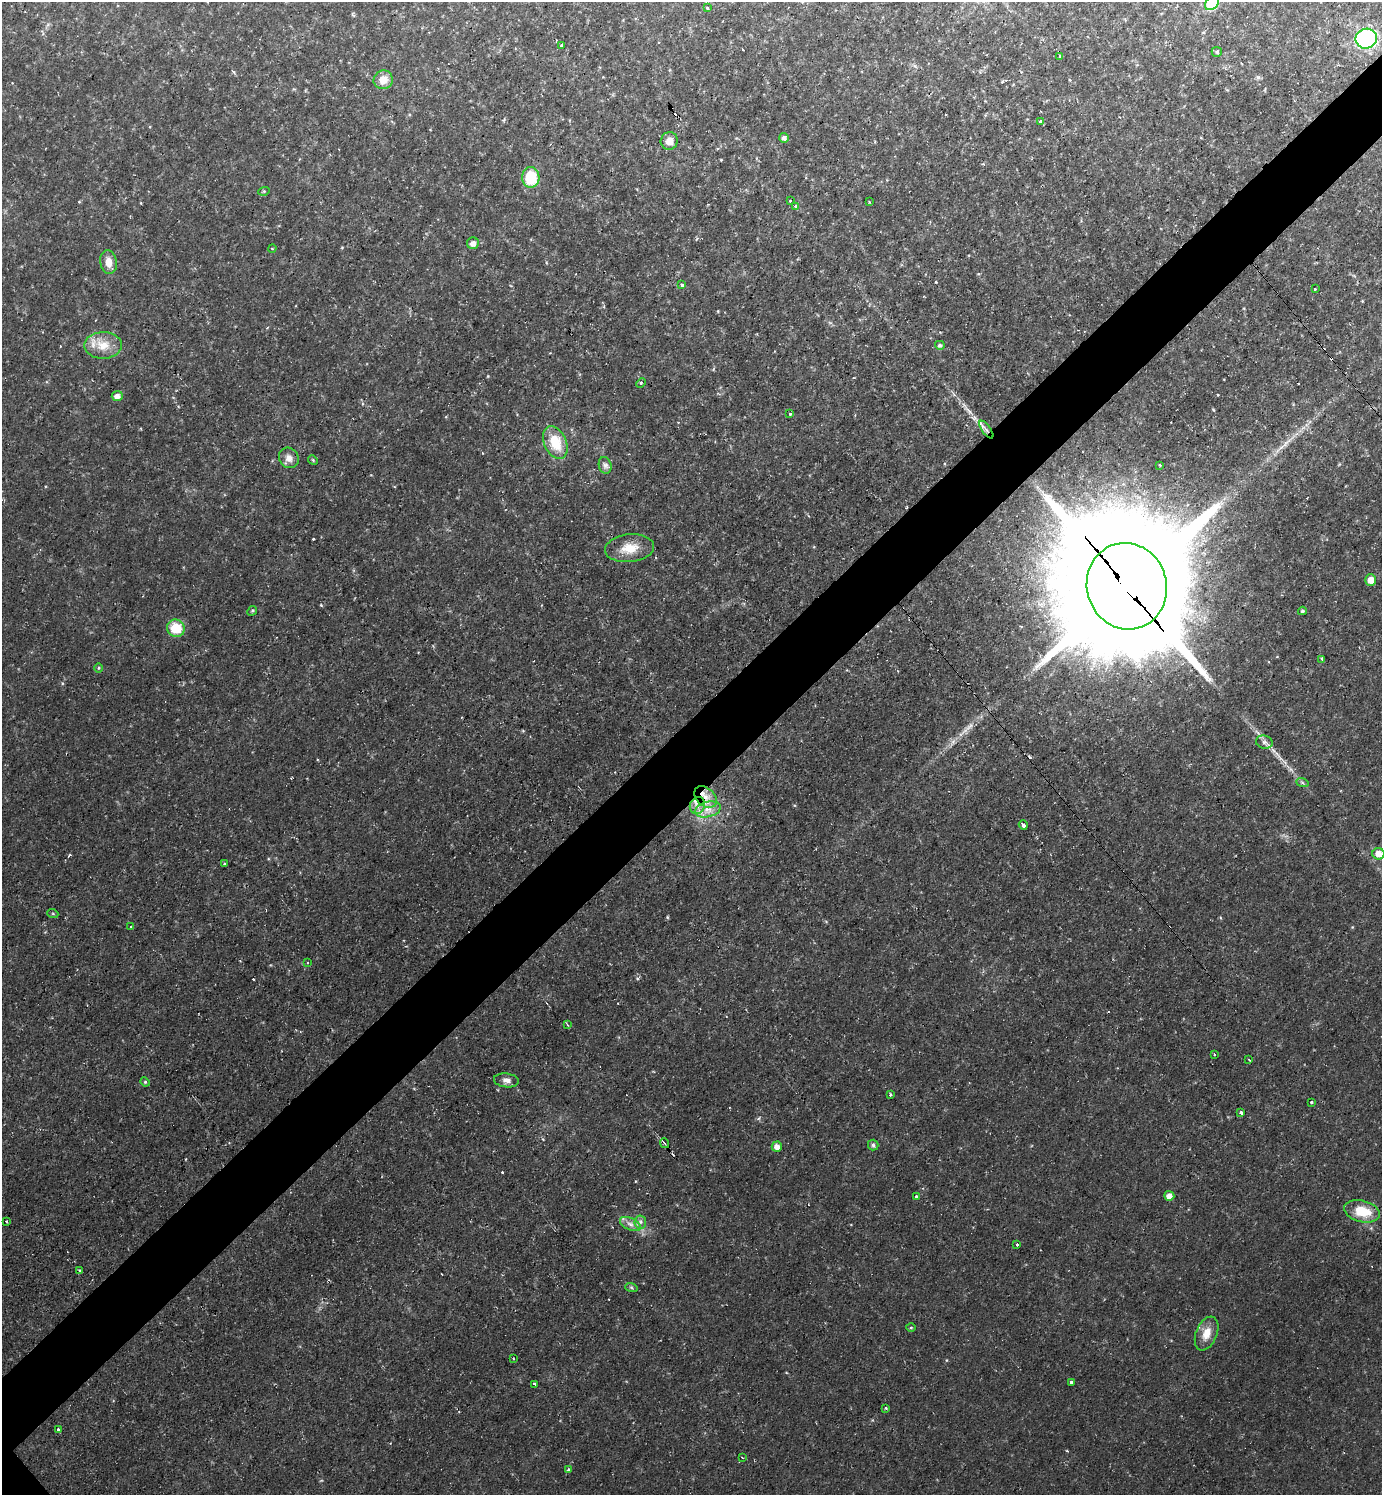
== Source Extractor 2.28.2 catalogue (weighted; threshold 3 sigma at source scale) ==
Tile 10 of 4 x 4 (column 2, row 3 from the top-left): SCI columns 1536-2915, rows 1494-2986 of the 5971 x 5973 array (HDU 1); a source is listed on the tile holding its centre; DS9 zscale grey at full resolution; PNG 1384 x 1497 px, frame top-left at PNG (2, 2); each listed source drawn as its Kron ellipse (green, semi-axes under 4 px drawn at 4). Shown black and unused: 6% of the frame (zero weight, under 2 of 3 exposures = <1% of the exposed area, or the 3 px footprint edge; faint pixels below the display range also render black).
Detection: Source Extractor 2.28.2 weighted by HDU 2 'WHT'; one run over the whole footprint, this tile lists its part. Background 0.0453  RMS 0.0082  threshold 0.037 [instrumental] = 3 sigma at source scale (4.5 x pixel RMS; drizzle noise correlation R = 1.50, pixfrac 1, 0.05/0.05 arcsec/px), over >= 5 px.
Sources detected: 94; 15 cosmic-ray / hot-pixel residue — neither listed nor drawn; the other 79 listed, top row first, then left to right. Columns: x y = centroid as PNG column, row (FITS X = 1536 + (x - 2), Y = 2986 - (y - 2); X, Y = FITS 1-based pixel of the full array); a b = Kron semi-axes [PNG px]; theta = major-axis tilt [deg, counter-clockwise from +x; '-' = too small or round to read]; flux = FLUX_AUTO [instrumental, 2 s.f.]
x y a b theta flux
1212 3 8 6 50 54
707 8 3 3 - 1.6
1366 39 11 10 - 130
561 45 3 2 - 1.2
1217 52 5 5 - 1.1
1060 56 3 3 - 1.7
383 80 10 9 - 8.5
1041 122 3 3 - 4.2
784 138 5 4 - 3.1
669 141 9 8 - 6.9
531 177 10 8 -89 29
264 191 6 3 18 0.84
790 201 3 2 - 1.4
869 202 3 2 - 0.85
795 206 3 3 - 4.3
473 243 6 6 - 4.5
272 248 4 3 - 0.57
108 262 12 8 -80 7.5
682 285 4 3 - 1.4
1315 289 3 2 - 2.1
103 345 18 13 2 13
940 345 5 4 - 2.1
641 383 5 3 - 1
117 396 5 5 - 4
790 414 3 3 - 2.4
986 430 10 2 -55 2.4
555 442 17 11 -65 21
289 458 10 9 - 5.6
313 460 5 4 - 0.88
605 465 8 6 -74 2.6
1160 465 3 3 - 0.92
630 548 25 14 6 14
1371 580 5 5 - 7.5
1127 586 43 40 -74 34000
252 611 5 4 - 0.91
1302 611 4 3 - 1.3
176 628 9 8 - 21
1322 659 3 3 - 1.2
99 668 4 3 - 0.78
1264 742 8 6 -14 2.9
1302 782 6 4 -20 1.3
705 797 13 9 -41 9.2
697 806 9 7 64 5.4
708 809 13 7 14 7.9
1023 825 5 3 - 20
1378 854 6 6 - 7.8
225 864 3 3 - 4
53 914 5 3 - 0.89
131 927 3 3 - 0.94
307 963 3 2 - 0.54
567 1025 4 3 - 1.1
1214 1054 3 2 - 1.1
1249 1060 3 2 - 1.2
506 1080 12 7 -7 3.9
145 1082 5 4 - 0.89
890 1094 3 3 - 1.5
1311 1102 3 3 - 5.3
1241 1112 3 3 - 1.8
664 1143 5 3 - 0.7
873 1145 5 5 - 1.8
777 1147 5 5 - 4.7
1169 1196 5 5 - 4.7
916 1197 3 3 - 5.6
1362 1211 18 10 -15 20
6 1221 3 2 - 1
640 1222 6 6 - 2.3
630 1224 11 5 -25 3.9
1017 1245 3 2 - 1.4
79 1270 4 3 - 1.2
631 1287 6 4 -19 1.1
911 1328 5 3 - 0.81
1207 1333 18 10 67 9.5
513 1359 3 2 - 0.96
1071 1382 3 3 - 13
535 1384 4 3 - 5.8
886 1408 3 3 - 1.1
58 1429 3 3 - 3.4
742 1457 3 2 - 0.59
568 1470 4 3 - 1.1
Overlapping masked pixels (flux is a lower limit): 4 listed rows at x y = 986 430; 1127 586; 705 797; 697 806
Isophote crosses this tile's border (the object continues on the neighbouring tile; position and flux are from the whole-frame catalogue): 1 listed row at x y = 1212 3
Unlisted compact peaks at least as high as the median listed source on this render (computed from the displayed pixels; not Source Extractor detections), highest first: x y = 321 605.